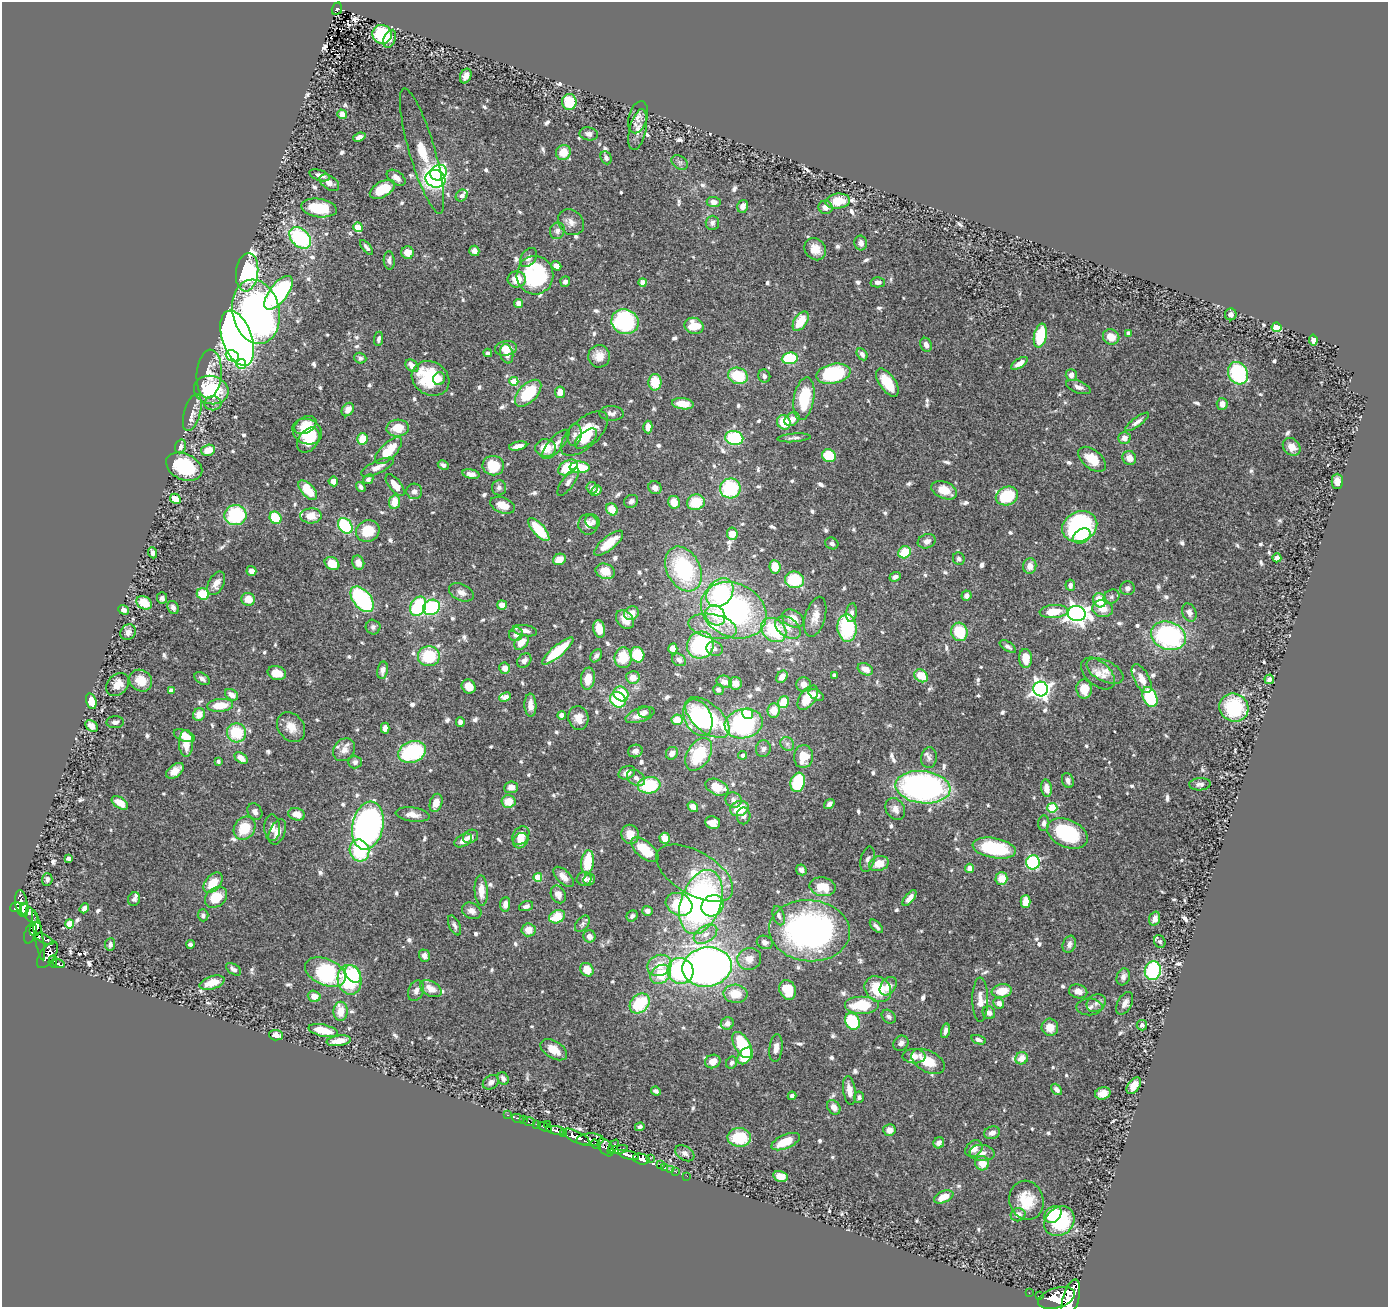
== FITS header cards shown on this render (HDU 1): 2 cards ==
NAXIS1  =                 1386
NAXIS2  =                 1305

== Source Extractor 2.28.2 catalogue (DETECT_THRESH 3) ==
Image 1386 x 1305 px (HDU 1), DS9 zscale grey, 1 PNG px = 1 image px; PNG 1390 x 1309 px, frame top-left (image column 1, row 1305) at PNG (2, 2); each listed source drawn as its Kron ellipse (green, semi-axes under 4 px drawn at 4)
Background 0.954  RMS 0.028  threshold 0.0851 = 3 sigma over >= 5 px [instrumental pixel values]
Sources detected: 807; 1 with non-positive FLUX_AUTO (blend fragments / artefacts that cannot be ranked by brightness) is neither listed nor drawn; of the other 806, the 500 brightest by FLUX_AUTO listed and drawn (306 fainter detections omitted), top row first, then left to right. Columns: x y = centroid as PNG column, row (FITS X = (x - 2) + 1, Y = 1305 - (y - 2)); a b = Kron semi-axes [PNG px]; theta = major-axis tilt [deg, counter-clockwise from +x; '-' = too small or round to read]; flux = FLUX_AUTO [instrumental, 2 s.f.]
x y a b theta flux
337 9 6 5 - 70
382 34 10 9 - 150
390 39 9 6 68 13
466 76 8 5 66 12
569 102 8 7 - 68
342 114 5 4 - 16
638 117 16 9 75 13
638 130 21 8 77 19
589 134 9 6 -11 7.8
359 137 6 4 20 11
422 151 65 13 -74 100
563 152 8 7 - 33
606 158 7 5 -65 7
680 162 9 6 -34 5.9
439 172 9 7 31 170
320 175 10 5 -17 11
396 178 10 6 -35 11
435 179 10 8 -19 310
329 183 11 6 -35 13
382 189 14 7 30 60
462 196 6 5 - 8.2
838 201 12 7 7 45
714 202 7 5 -5 13
743 206 6 5 - 13
825 207 7 6 - 14
319 208 18 9 -8 63
571 222 14 11 -43 16
712 223 7 6 - 7.5
358 227 5 4 - 78
557 231 8 7 - 9.9
300 238 13 8 -45 200
861 243 7 6 - 11
366 247 9 4 -51 5.8
815 249 12 10 -49 23
474 251 5 5 - 12
408 253 6 6 - 25
528 258 10 7 56 9
389 260 9 5 -86 7.5
556 266 5 4 - 11
247 272 19 11 83 330
535 275 19 18 - 170
517 279 9 8 - 28
565 282 5 5 - 6.9
643 282 4 4 - 18
878 282 7 5 -1 10
279 293 20 9 53 240
519 304 5 4 - 18
256 312 32 23 -77 840
1231 314 6 6 - 9.5
801 321 11 6 57 53
625 322 14 12 -19 250
694 326 9 8 - 48
1276 327 5 5 - 140
1128 333 4 4 - 7.8
1040 336 12 6 77 97
1111 337 8 7 - 27
237 338 29 15 -71 2200
379 339 7 4 82 6.7
1313 340 5 4 - 7.9
926 345 7 5 -67 11
506 348 11 7 9 26
488 353 4 4 - 6.4
507 354 10 6 -76 13
862 354 6 5 - 8.9
232 356 7 5 -24 100
599 356 11 11 - 27
360 358 6 5 - 5.7
790 358 8 6 6 110
1019 363 9 4 33 15
241 364 5 5 - 75
412 366 7 5 -44 16
1238 373 12 9 -62 180
209 374 24 12 86 37
833 374 17 9 12 190
1071 375 6 5 - 15
738 376 10 8 -20 79
764 376 6 6 - 6.3
431 378 19 16 -32 110
439 379 6 6 - 13
514 381 4 4 - 57
655 382 8 6 88 51
887 383 16 8 -56 57
1078 387 13 6 -19 12
211 390 17 14 -15 130
560 392 6 5 - 22
528 393 16 9 46 99
804 399 21 10 81 86
213 403 8 7 - 8.4
683 404 11 5 -7 40
1222 404 6 5 - 16
348 409 7 5 54 17
192 412 19 8 74 15
612 413 12 7 -2 9.8
792 419 8 6 40 16
784 422 7 6 - 48
1137 422 14 4 36 9.6
305 425 12 8 30 25
648 427 6 4 -88 15
398 428 11 8 4 37
307 431 15 12 -26 52
584 434 29 14 43 72
574 435 11 7 81 9.1
734 438 9 7 -9 110
794 438 16 4 4 6.9
1124 438 6 6 - 16
363 439 6 5 - 46
586 439 13 7 39 24
308 440 14 9 53 50
556 444 19 7 48 16
180 446 7 5 74 8.1
518 446 9 4 12 14
1292 447 9 8 - 23
546 448 10 9 - 38
208 450 7 5 17 35
388 451 17 8 44 64
829 456 7 6 - 61
1129 458 7 6 - 18
1092 459 16 9 -39 41
443 465 6 4 -27 6.8
493 466 11 9 -8 57
184 467 19 13 -25 120
377 467 18 6 26 19
568 467 10 6 31 76
580 467 10 5 -3 77
471 474 8 4 -11 9
368 479 5 4 - 6.8
333 481 5 4 - 14
1337 481 7 5 -90 13
568 482 16 6 54 9.5
395 485 13 6 -51 26
361 487 5 4 - 5.9
499 488 8 7 - 7.6
592 488 6 5 - 8.7
655 488 7 6 - 12
730 488 10 10 - 140
308 490 12 6 -48 57
944 490 13 8 -23 35
414 491 8 7 - 8.9
596 491 6 4 39 11
1007 496 11 9 21 85
175 499 6 4 -29 28
631 501 7 6 - 7.8
395 502 7 5 82 33
674 502 6 6 - 26
696 502 9 7 20 59
503 505 13 7 -20 28
612 509 6 5 - 32
235 515 11 10 - 140
311 516 11 7 2 26
275 518 6 5 - 74
593 521 7 7 - 6.7
588 524 10 10 - 16
345 526 9 6 -51 160
1080 527 18 15 24 260
539 530 14 6 -49 75
368 531 12 10 22 48
732 534 6 5 - 27
1082 536 9 7 32 49
927 541 9 7 19 13
609 543 18 6 39 47
832 543 7 5 -25 6.3
904 552 6 5 - 55
153 553 6 4 -70 6.9
1277 558 4 4 - 14
559 559 6 5 - 24
959 559 6 6 - 7.1
332 563 8 6 -34 37
358 563 7 5 -68 16
1030 566 8 6 86 17
775 567 6 5 - 31
683 569 24 16 -62 210
251 571 5 4 - 11
605 571 10 7 -19 31
895 577 6 4 22 7.3
794 580 9 8 - 86
216 583 12 7 63 16
1070 585 5 4 - 7.6
1127 588 7 7 - 8.3
461 592 13 8 -25 13
720 593 15 12 50 160
203 594 6 5 - 60
966 596 5 5 - 11
1111 597 8 7 - 6.6
162 598 6 5 - 7.5
248 599 7 6 - 24
362 599 15 8 -51 210
1100 600 7 6 - 42
144 603 8 6 -32 37
502 605 5 4 - 19
418 606 10 7 63 130
173 607 7 5 -65 8
431 607 8 7 - 200
1103 609 10 8 -12 25
124 610 5 4 - 8.2
734 610 34 27 -25 470
1054 612 14 6 5 41
1189 612 9 7 -67 13
631 613 7 6 - 18
852 613 9 5 83 7.5
1077 614 9 7 -12 1200
715 615 11 9 -49 32
815 617 20 10 74 22
793 618 12 8 -26 23
625 620 10 7 -48 21
713 626 24 12 -11 44
373 627 7 7 - 7.6
788 628 14 9 -36 19
847 628 14 9 -86 140
599 629 9 6 -78 27
774 630 14 11 -42 120
525 631 12 5 -10 13
128 632 8 7 - 11
959 632 9 8 - 80
516 634 7 6 - 12
1169 636 18 14 -21 310
521 642 8 6 48 28
700 645 14 13 - 190
1008 646 9 4 -32 6
673 649 5 4 - 23
715 649 8 7 - 7.2
558 651 20 5 40 92
637 655 8 7 - 69
429 656 11 10 - 89
596 656 7 5 54 6.5
623 658 10 8 83 47
1025 658 9 6 -87 30
524 660 8 6 46 10
679 660 7 6 - 7.6
505 668 6 5 - 16
865 669 8 5 -28 19
382 670 9 5 79 10
1105 671 20 10 -26 23
277 673 9 7 -16 28
1098 674 20 12 -41 21
834 675 4 4 - 6.6
921 676 7 6 - 37
633 677 7 6 - 18
782 677 7 5 52 18
202 679 8 5 -34 8.6
588 679 11 7 83 29
1142 679 16 7 -62 23
1269 679 5 4 - 7
141 681 12 10 -37 34
724 682 8 6 -14 15
735 683 6 6 - 15
117 684 13 10 45 26
803 684 7 7 - 14
469 686 7 6 - 23
1041 689 7 7 - 890
1084 689 9 8 - 35
718 690 5 5 - 6.8
171 691 4 4 - 15
621 694 8 7 - 77
232 695 7 5 -34 14
816 695 8 5 -30 9.2
505 697 6 4 25 10
1150 697 10 6 -67 120
808 698 14 8 53 43
618 700 8 7 - 90
91 701 8 5 -75 25
783 702 6 5 - 56
220 705 13 6 5 46
530 705 11 6 -88 16
1234 708 15 13 -34 140
774 710 7 6 - 30
644 712 6 6 - 7.7
199 714 6 6 - 21
747 714 6 5 - 62
562 715 4 4 - 17
640 715 15 6 19 19
578 718 12 10 -78 22
698 718 19 13 -64 180
707 718 27 14 -41 170
677 720 6 5 - 36
115 722 8 6 3 7.3
460 722 5 4 - 8.4
744 724 19 14 13 260
92 726 7 5 -38 14
291 727 16 12 -52 26
385 728 5 4 - 12
237 733 10 9 - 84
184 736 11 5 -21 21
186 743 13 7 -90 32
787 744 7 6 - 6.2
763 749 8 7 - 6.9
344 750 12 10 51 15
635 751 7 6 - 12
412 752 14 10 19 160
672 753 6 5 - 16
699 754 18 11 59 110
743 755 4 4 - 7.5
803 757 11 9 84 36
241 758 7 5 -36 16
929 758 10 8 83 8.1
218 761 4 4 - 6
355 762 7 6 - 7.5
175 771 10 6 38 20
627 773 9 6 27 16
636 778 10 7 -34 8.1
1068 781 8 5 -70 10
798 782 10 7 71 94
1200 784 10 6 3 9.2
649 785 11 8 8 100
511 787 7 6 - 15
717 787 12 7 -24 42
923 787 27 16 -7 700
1046 788 9 5 -81 18
733 800 8 7 - 10
509 801 7 6 - 36
120 803 9 5 -33 27
436 803 9 6 73 21
829 804 6 4 38 6.4
693 807 6 4 -40 14
739 808 9 7 22 55
1052 808 5 5 - 120
895 809 12 9 -57 14
255 812 9 7 -55 8.7
297 814 8 6 -14 24
413 815 17 7 -8 17
744 816 8 7 - 7.9
713 823 7 6 - 23
1044 823 8 5 85 7.9
368 826 24 15 77 870
245 828 12 10 54 53
272 828 13 8 -89 13
277 832 13 7 66 18
1067 833 21 13 -24 160
630 834 9 8 - 25
471 836 8 6 32 9.5
521 836 10 7 53 21
665 838 5 5 - 27
463 840 9 5 31 14
521 841 8 7 - 20
994 848 22 10 -10 140
645 850 16 8 -41 49
359 851 11 9 -71 110
68 858 4 4 - 11
868 859 13 7 75 8.6
588 862 12 6 84 66
1033 862 7 6 - 210
879 864 10 7 18 32
969 868 5 4 - 12
801 870 6 5 - 6.2
695 873 43 21 -30 74
538 877 4 4 - 56
564 877 13 6 -45 16
1001 878 6 6 - 30
47 879 6 5 - 6.3
584 879 7 6 - 9.8
589 880 6 5 - 7
213 883 12 7 50 39
823 887 13 9 -11 37
481 891 15 6 -87 24
558 894 9 7 -64 12
216 897 12 9 39 47
909 898 9 4 52 13
134 899 7 6 - 6.1
1026 901 6 5 - 33
701 902 33 20 71 650
21 903 13 6 -83 630
505 904 7 5 84 15
679 904 14 11 -25 110
526 906 7 4 17 7.9
712 906 12 10 38 150
16 907 6 4 17 390
84 908 5 4 - 11
24 910 7 4 75 590
472 911 10 7 -28 12
647 911 5 5 - 14
29 913 12 5 -50 300
203 915 6 5 - 6
632 916 6 5 - 6.4
779 916 10 5 -72 7.5
557 917 8 6 29 56
1155 919 7 5 71 13
69 924 4 4 - 64
582 924 9 6 51 6.2
454 925 11 5 -65 6.6
876 926 8 4 -47 7.4
36 929 7 5 59 490
529 930 7 6 - 23
809 931 40 30 -5 590
30 933 11 5 72 530
705 934 13 8 32 18
39 935 25 4 -79 310
589 936 6 6 - 13
44 939 10 3 -27 180
765 942 8 6 -24 7.6
1160 942 6 5 - 7
110 944 6 5 - 6.8
190 944 4 4 - 6.8
1069 944 9 6 69 9.1
47 955 15 7 56 930
424 956 6 5 - 9.4
749 959 12 11 - 22
53 961 6 3 86 200
58 964 6 3 -15 200
659 965 12 10 24 34
707 967 25 19 10 1400
234 969 8 5 -34 7.9
587 970 7 6 - 30
680 971 13 12 - 240
1153 971 9 8 - 190
325 972 21 13 -23 230
353 974 10 7 -55 110
661 974 11 8 36 54
1123 977 9 6 71 10
350 980 15 11 -79 97
212 983 13 6 18 34
888 986 10 7 53 18
431 989 12 7 -29 21
878 989 14 12 -42 71
788 990 10 8 -67 53
416 991 11 7 67 9.2
1002 991 10 6 9 38
1078 991 9 7 -15 16
735 994 12 9 -5 37
314 996 6 5 - 19
980 1000 22 8 -90 19
640 1003 11 8 46 110
999 1003 5 5 - 11
1096 1003 10 8 39 9.7
1125 1003 12 7 61 13
861 1005 17 9 0 94
1089 1007 13 8 0 10
341 1011 9 7 87 28
989 1013 7 6 - 9.8
889 1017 8 6 -44 5.9
852 1021 9 7 -58 110
727 1023 6 6 - 9.5
1142 1025 5 5 - 7
1050 1027 8 8 - 27
323 1030 15 6 -13 43
945 1031 7 4 75 8.4
276 1035 7 5 -5 11
978 1040 7 4 -17 8.3
339 1041 12 5 8 26
901 1043 8 7 - 8.7
742 1045 14 7 -59 99
776 1048 14 6 83 12
554 1050 15 8 -32 29
745 1056 9 6 51 59
914 1056 11 7 -1 17
1022 1058 6 6 - 24
713 1061 8 6 23 20
928 1061 18 10 -28 44
732 1063 6 5 - 6.3
503 1078 6 5 - 7.6
491 1082 8 6 35 8
1134 1086 9 5 55 20
1057 1089 6 4 -49 8.1
656 1091 5 4 - 5.9
849 1091 15 6 -82 19
1103 1093 8 6 18 18
792 1096 4 4 - 7.8
859 1097 5 5 - 5.7
834 1107 8 6 -51 14
507 1115 3 2 - 13
518 1119 6 2 -20 15
524 1120 3 2 - 10
529 1122 6 3 -1 65
537 1124 3 3 - 130
547 1124 3 2 - 50
545 1127 7 3 -21 190
640 1127 5 4 - 5.7
556 1130 10 4 -12 1300
889 1130 6 6 - 16
564 1133 4 3 - 470
992 1133 8 6 21 13
576 1137 14 5 -26 3000
739 1137 12 9 -2 90
590 1140 14 6 3 1100
786 1142 15 7 24 52
939 1143 5 5 - 8.5
596 1144 5 3 - 280
606 1147 10 6 -53 680
613 1147 8 3 60 430
974 1149 9 7 44 16
619 1150 9 4 11 410
685 1153 10 7 -32 10
982 1153 12 8 -5 13
628 1155 11 4 -16 1700
650 1158 3 2 - 8.2
641 1159 8 5 -14 1400
982 1163 7 7 - 29
660 1165 3 2 - 11
664 1168 3 2 - 8.8
670 1170 2 2 - 9.4
676 1172 2 2 - 11
687 1176 2 2 - 9.5
780 1176 7 5 -16 23
944 1197 10 6 23 27
1026 1200 20 17 -72 53
1018 1215 7 6 - 14
1053 1215 9 7 45 71
1059 1221 16 13 43 120
1029 1293 2 2 - 6.9
1040 1296 3 3 - 78
1056 1298 19 10 17 5000
1071 1298 19 8 74 4800
At the frame edge (FLAGS 8, measured only in part): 1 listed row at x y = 1071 1298
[306 fainter detections neither listed nor drawn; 1 non-positive-flux detection neither listed nor drawn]